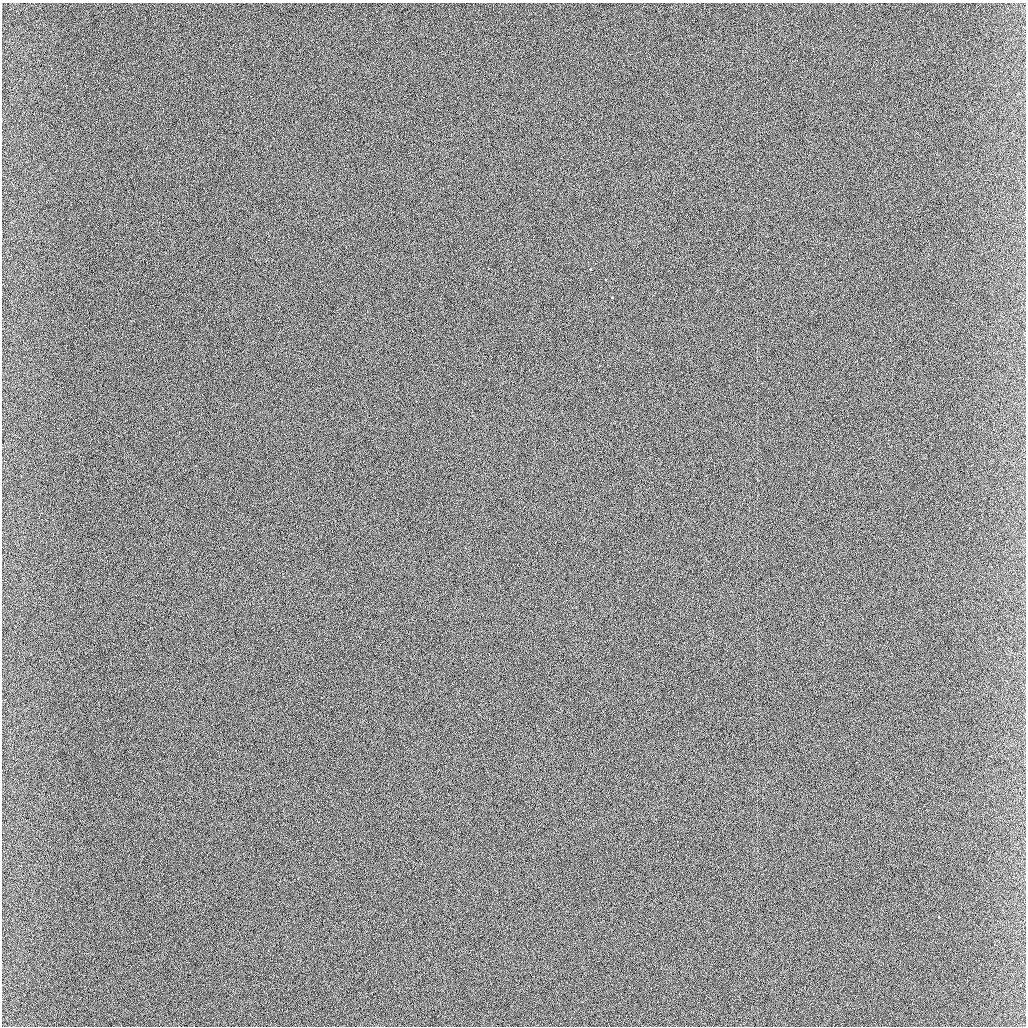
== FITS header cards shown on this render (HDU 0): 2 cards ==
NAXIS1  =                 1024 / length of data axis 1
NAXIS2  =                 1024 / length of data axis 2

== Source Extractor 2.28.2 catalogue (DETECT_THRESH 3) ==
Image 1024 x 1024 px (HDU 0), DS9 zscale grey, 1 PNG px = 1 image px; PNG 1028 x 1028 px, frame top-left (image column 1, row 1024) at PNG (2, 3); no overlay
Background 640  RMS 2.4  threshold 7.14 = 3 sigma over >= 5 px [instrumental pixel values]
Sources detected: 4; all 4 listed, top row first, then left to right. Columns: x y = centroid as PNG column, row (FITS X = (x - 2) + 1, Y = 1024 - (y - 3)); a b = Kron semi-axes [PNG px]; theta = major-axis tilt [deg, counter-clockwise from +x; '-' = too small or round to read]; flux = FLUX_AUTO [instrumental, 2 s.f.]
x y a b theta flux
591 269 3 2 - 720
605 279 3 3 - 300
612 298 3 3 - 550
939 917 3 2 - 480